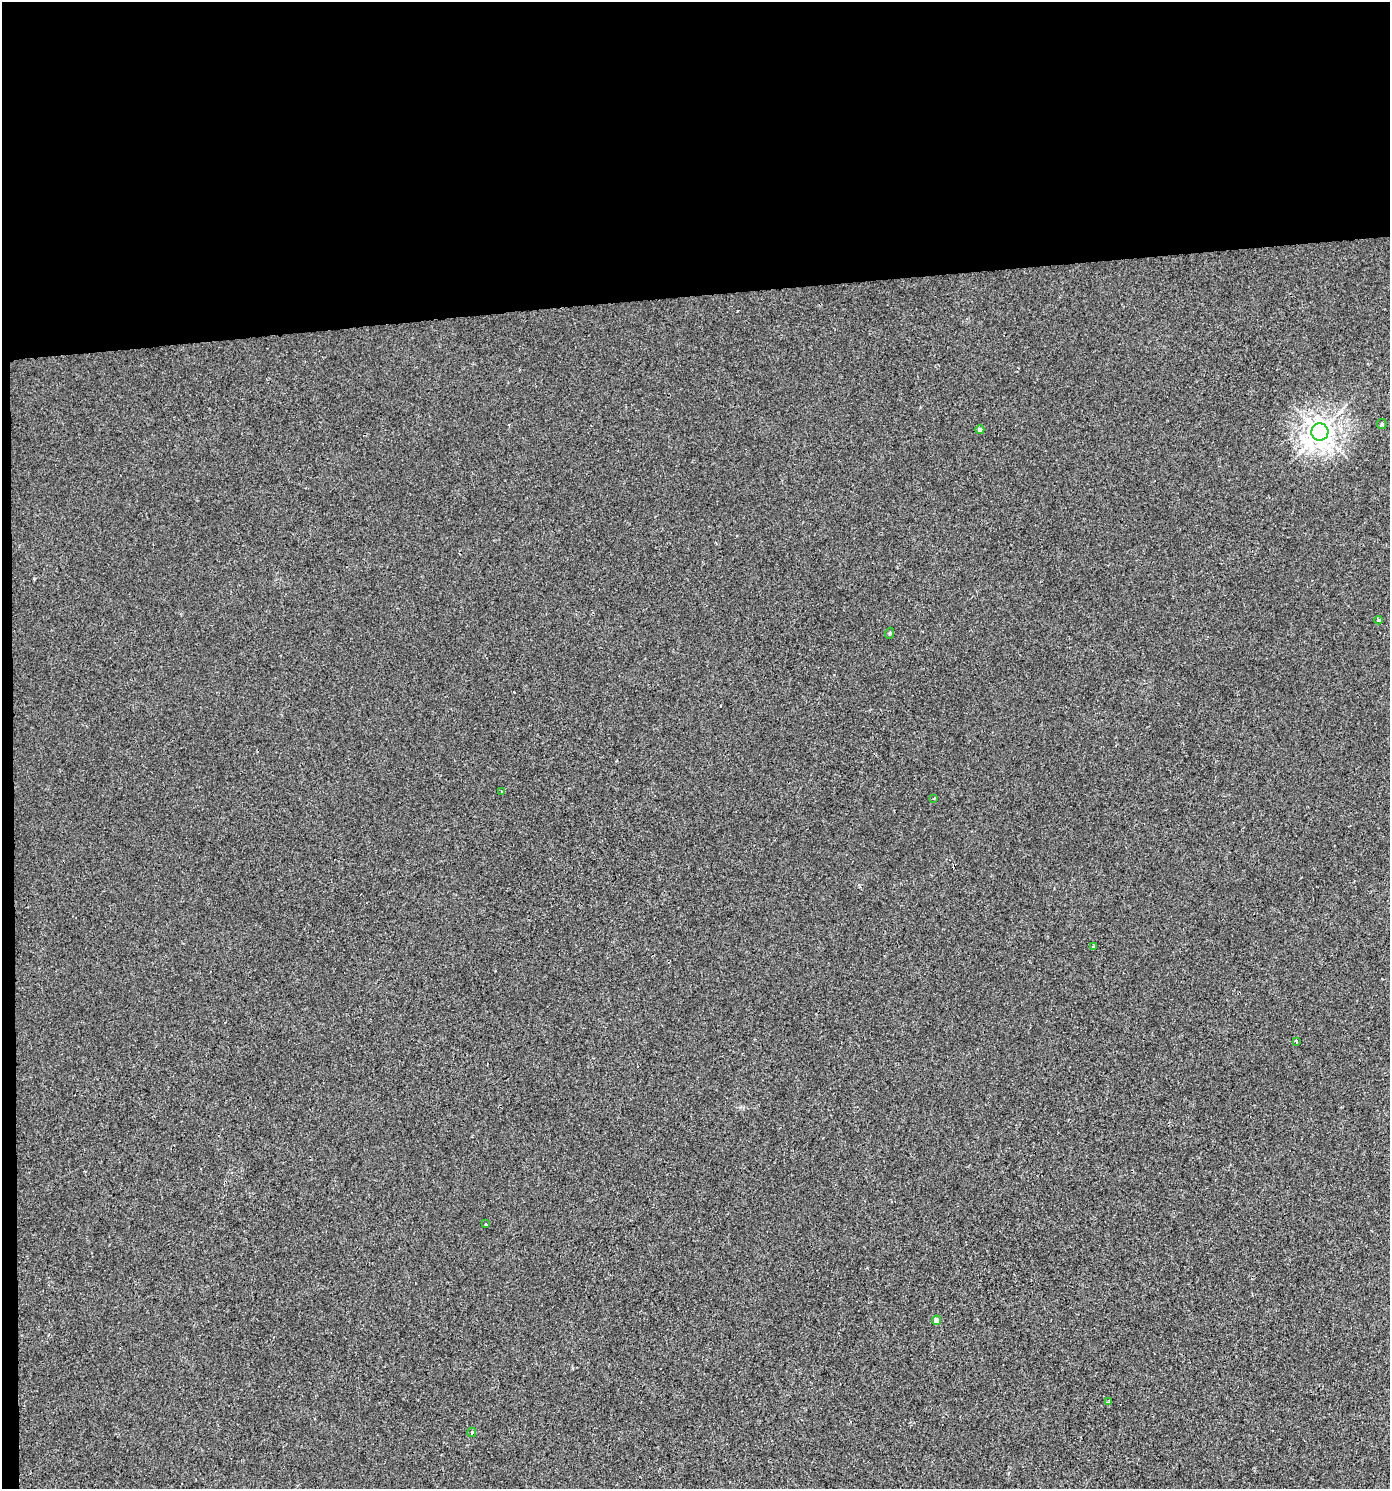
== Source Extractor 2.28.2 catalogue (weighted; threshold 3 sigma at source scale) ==
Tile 1 of 3 x 3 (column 1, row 1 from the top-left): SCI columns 42-1429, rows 2975-4461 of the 4206 x 4461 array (HDU 1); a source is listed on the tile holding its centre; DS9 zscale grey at full resolution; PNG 1392 x 1491 px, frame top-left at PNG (2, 2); each listed source drawn as its Kron ellipse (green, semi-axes under 4 px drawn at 4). Shown black and unused: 21% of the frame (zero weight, under 2 of 3 exposures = <1% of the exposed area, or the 3 px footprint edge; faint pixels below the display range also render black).
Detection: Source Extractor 2.28.2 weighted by HDU 2 'WHT'; one run over the whole footprint, this tile lists its part. Background 0.00186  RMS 0.0044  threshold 0.0199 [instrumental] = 3 sigma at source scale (4.5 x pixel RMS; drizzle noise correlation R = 1.50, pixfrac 1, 0.0396/0.0396 arcsec/px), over >= 5 px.
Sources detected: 14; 1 cosmic-ray / hot-pixel residue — neither listed nor drawn; the other 13 listed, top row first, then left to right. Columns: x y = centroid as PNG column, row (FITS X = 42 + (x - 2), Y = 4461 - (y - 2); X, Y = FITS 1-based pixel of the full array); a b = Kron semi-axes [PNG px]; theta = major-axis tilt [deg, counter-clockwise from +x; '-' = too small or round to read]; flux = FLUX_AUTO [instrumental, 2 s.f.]
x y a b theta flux
1382 424 5 4 - 0.67
980 430 4 4 - 1.9
1320 432 8 8 - 430
1379 620 4 3 - 0.52
890 633 6 3 71 0.48
501 792 3 3 - 0.55
934 798 3 2 - 0.32
1093 947 4 3 - 0.56
1296 1041 4 3 - 0.63
486 1224 3 2 - 0.32
936 1320 5 4 - 3.1
1109 1402 3 3 - 1.3
472 1432 4 4 - 0.71